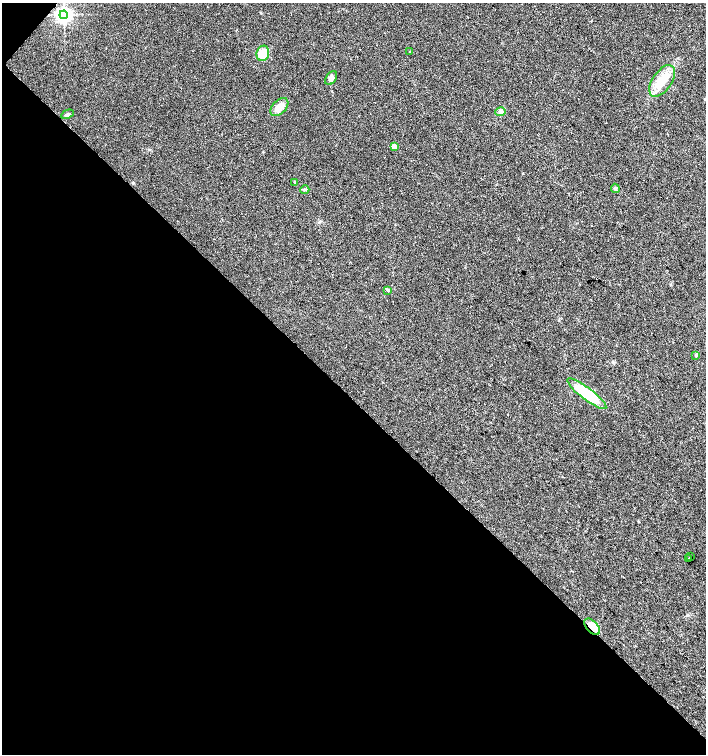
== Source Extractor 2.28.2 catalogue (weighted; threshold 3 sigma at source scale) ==
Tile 9 of 4 x 4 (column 1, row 3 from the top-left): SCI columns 166-1573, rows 1509-3012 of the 6027 x 6021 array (HDU 1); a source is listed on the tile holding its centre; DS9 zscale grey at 2 x 2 block average (1 PNG px = mean of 2 x 2 image px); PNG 708 x 756 px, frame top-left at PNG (2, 3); each listed source drawn as its Kron ellipse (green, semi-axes under 4 px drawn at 4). Shown black and unused: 47% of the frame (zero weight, under 2 of 3 exposures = <1% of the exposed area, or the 3 px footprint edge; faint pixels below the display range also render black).
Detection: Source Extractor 2.28.2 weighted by HDU 2 'WHT'; one run over the whole footprint, this tile lists its part. Background 0.0392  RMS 0.008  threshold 0.0359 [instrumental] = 3 sigma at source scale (4.5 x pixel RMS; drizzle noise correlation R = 1.50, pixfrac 1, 0.0396/0.0396 arcsec/px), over >= 5 px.
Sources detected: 19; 1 cosmic-ray / hot-pixel residue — neither listed nor drawn; the other 18 listed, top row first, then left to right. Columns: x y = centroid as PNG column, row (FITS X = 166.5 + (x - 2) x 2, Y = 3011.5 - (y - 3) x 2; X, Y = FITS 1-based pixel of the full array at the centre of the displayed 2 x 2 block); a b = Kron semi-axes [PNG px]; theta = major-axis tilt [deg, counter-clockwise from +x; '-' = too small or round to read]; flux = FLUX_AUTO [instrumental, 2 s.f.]
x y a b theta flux
64 15 4 4 - 790
410 52 3 3 - 1.7
263 53 8 6 74 33
331 78 7 5 57 6.6
662 81 18 9 55 31
279 107 11 6 46 17
501 112 5 4 - 3.8
67 114 6 3 27 4.9
394 147 3 2 - 24
295 182 2 2 - 5
615 188 5 2 - 2.1
305 190 4 4 - 2.7
388 290 4 3 - 2.8
696 356 3 3 - 2
587 394 24 6 -37 77
690 557 2 2 - 3.7
689 559 2 2 - 7.5
592 627 10 5 -46 25
Overlapping masked pixels (flux is a lower limit): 1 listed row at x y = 592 627
Diffuse or blended objects may show on this block-average render without a row.